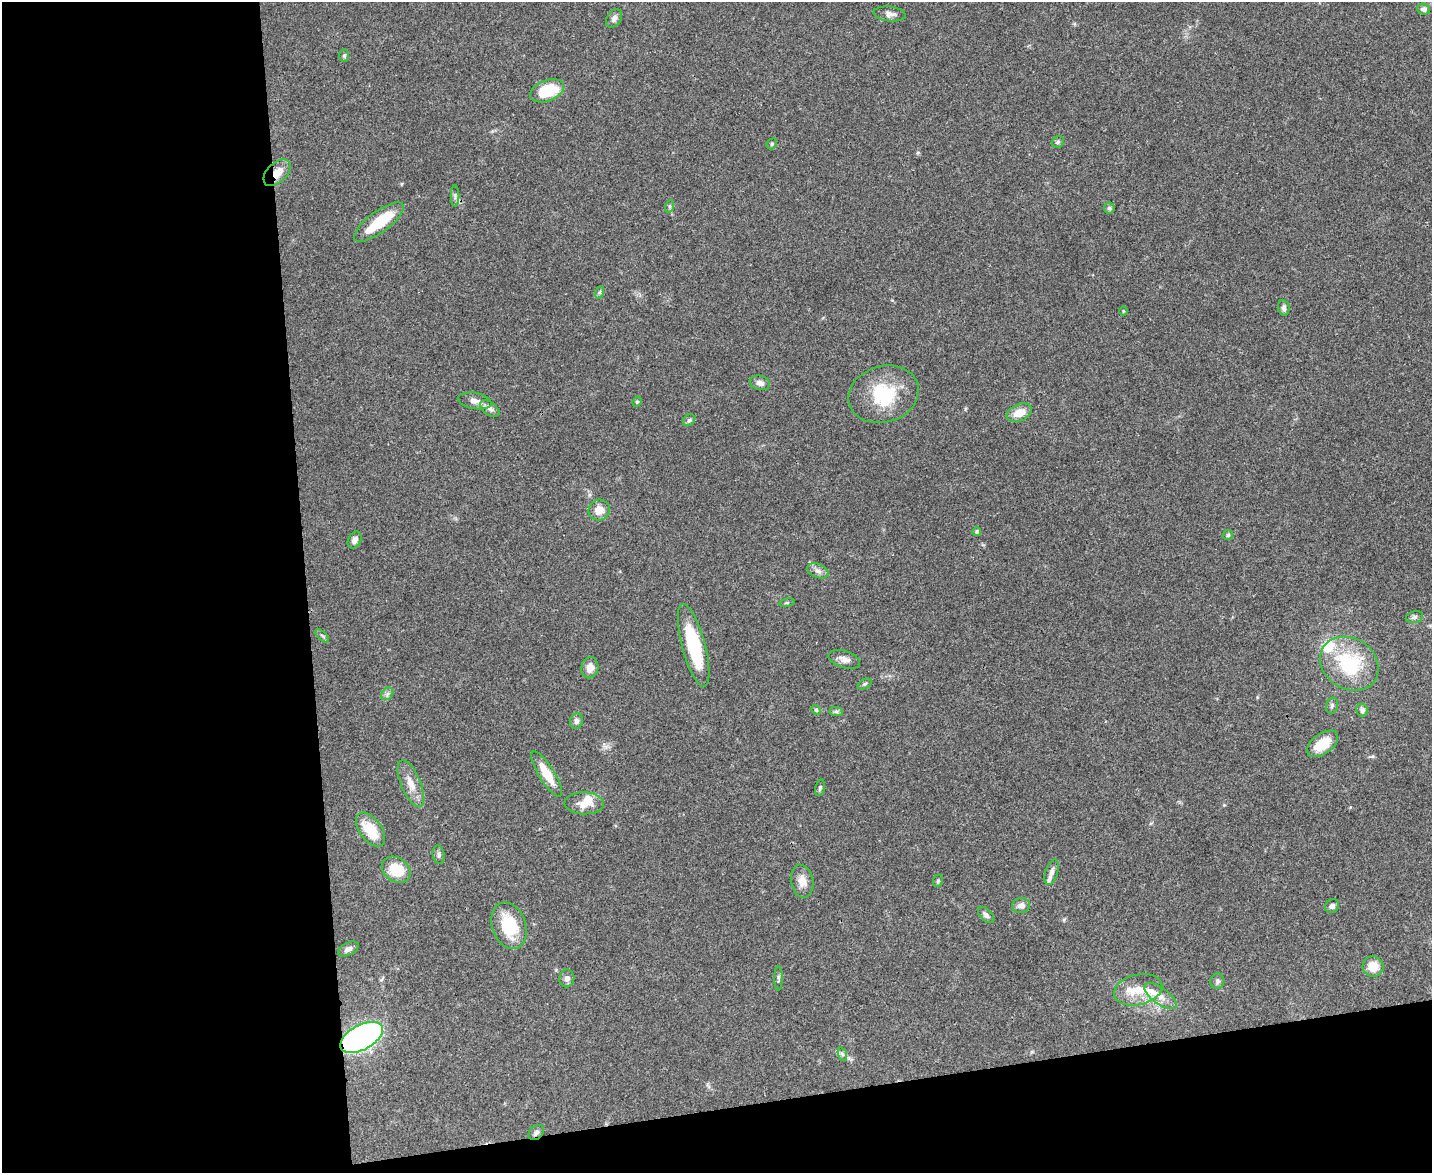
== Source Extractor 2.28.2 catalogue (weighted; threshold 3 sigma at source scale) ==
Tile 10 of 3 x 4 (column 1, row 4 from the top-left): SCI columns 134-1563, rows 2-1172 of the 4665 x 4686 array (HDU 1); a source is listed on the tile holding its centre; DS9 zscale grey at full resolution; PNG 1434 x 1175 px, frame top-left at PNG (2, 2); each listed source drawn as its Kron ellipse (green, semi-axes under 4 px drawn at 4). Shown black and unused: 27% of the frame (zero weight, under 3 of 4 exposures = <1% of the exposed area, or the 3 px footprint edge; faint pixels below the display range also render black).
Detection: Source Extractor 2.28.2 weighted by HDU 2 'WHT'; one run over the whole footprint, this tile lists its part. Background 0.0555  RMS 0.0047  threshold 0.021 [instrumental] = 3 sigma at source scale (4.5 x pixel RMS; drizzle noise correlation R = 1.50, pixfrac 1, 0.05/0.05 arcsec/px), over >= 5 px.
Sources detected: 73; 1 inside a brighter object's white glare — neither listed nor drawn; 6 inside a brighter listed object's ellipse — not listed separately; the other 66 listed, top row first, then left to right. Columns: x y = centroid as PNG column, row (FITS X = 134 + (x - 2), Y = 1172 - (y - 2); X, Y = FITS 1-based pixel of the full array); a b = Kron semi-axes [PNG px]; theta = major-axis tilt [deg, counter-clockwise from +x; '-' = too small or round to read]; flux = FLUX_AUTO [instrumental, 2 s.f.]
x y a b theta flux
1423 9 6 5 - 1.9
890 14 16 7 -6 2.7
614 18 10 7 56 1.8
344 56 6 4 89 0.68
547 91 18 10 21 17
1058 142 6 5 - 0.86
772 144 6 5 - 0.68
277 173 16 10 45 6.1
455 196 11 2 90 0.79
670 206 6 4 71 0.73
1109 208 5 5 - 1.2
379 222 30 10 36 16
600 292 6 4 71 0.76
1284 308 8 5 -82 1.5
1123 311 5 3 - 0.39
760 383 10 7 -12 2.3
884 394 36 28 17 24
475 401 17 8 -10 3.3
637 402 5 4 - 0.63
490 408 11 6 -37 1.9
1019 413 13 8 22 6.4
689 420 7 5 43 0.9
599 510 11 10 - 5.2
977 532 4 4 - 1.2
1228 535 5 5 - 0.66
355 540 9 6 64 1.8
818 571 11 7 -22 2
787 603 8 4 9 0.69
1414 617 9 5 13 1.3
322 636 8 3 -44 0.84
694 645 42 11 -75 28
844 659 16 8 -17 2.9
1349 664 31 25 -34 31
590 668 11 8 80 3.3
865 684 7 4 27 0.82
387 694 7 5 46 1.2
1332 705 8 6 76 1.1
816 710 5 4 - 0.62
1362 710 6 6 - 1.3
836 711 7 4 -1 0.82
576 721 8 6 77 1.5
1322 744 18 10 36 10
547 774 26 7 -58 10
411 783 25 9 -67 6
820 788 8 4 78 0.88
584 803 19 11 -2 6.8
370 830 19 11 -54 12
439 855 9 6 -80 1.4
396 870 15 12 -34 13
1052 872 13 6 73 2.2
802 881 16 11 -78 4.4
938 881 6 5 - 0.73
1021 906 9 7 9 2.4
1332 906 7 6 - 1.5
986 915 10 6 -45 1.4
509 926 24 17 -72 19
348 949 11 6 27 1.7
1373 967 10 10 - 6.6
567 978 9 7 80 1.9
778 978 12 4 -90 1
1217 981 7 7 - 1.4
1138 990 24 15 13 9.4
1160 996 19 8 -36 4.6
362 1037 23 12 29 160
842 1054 7 4 -71 0.96
536 1132 9 6 43 1.6
Overlapping masked pixels (flux is a lower limit): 2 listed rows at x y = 277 173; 362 1037